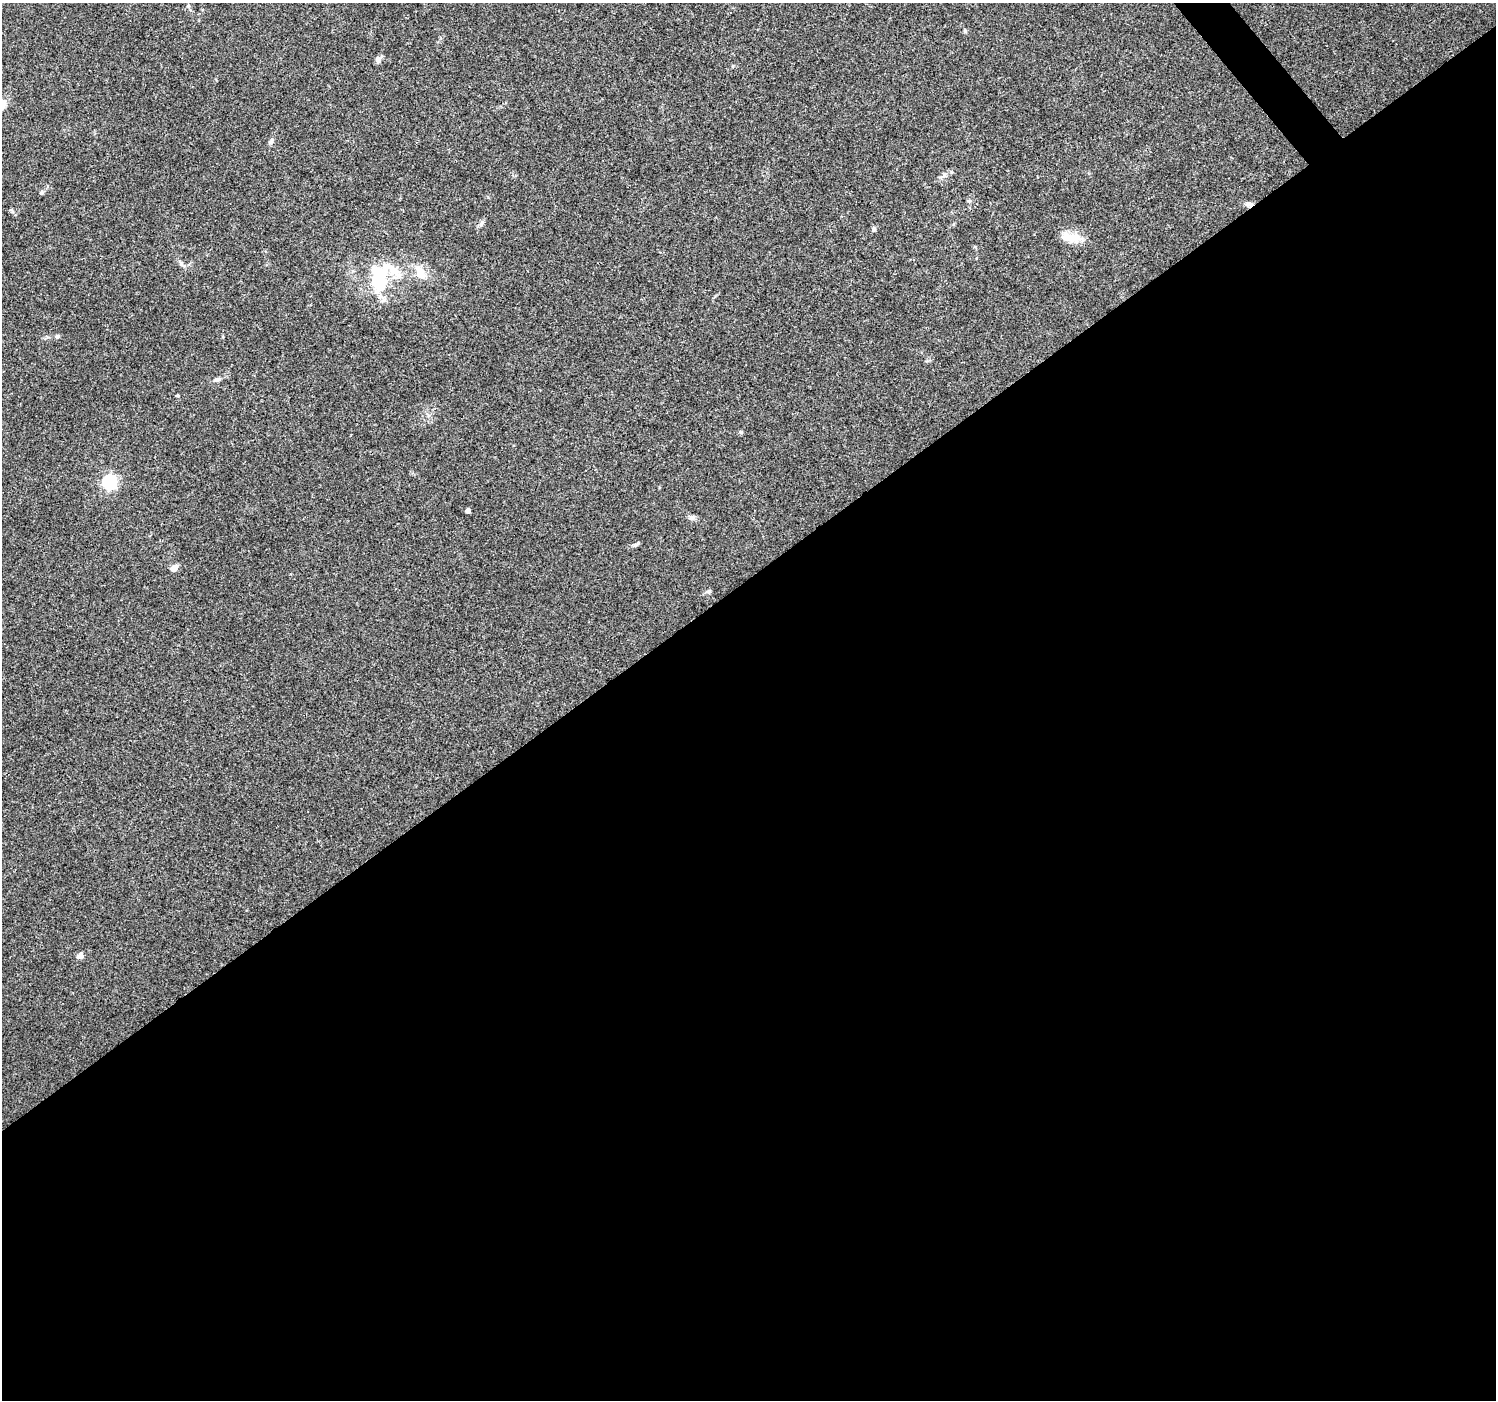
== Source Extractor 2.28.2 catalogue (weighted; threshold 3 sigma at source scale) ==
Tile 15 of 4 x 4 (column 3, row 4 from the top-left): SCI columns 2991-4484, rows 137-1534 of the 5984 x 5930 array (HDU 1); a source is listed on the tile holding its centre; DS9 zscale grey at full resolution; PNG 1498 x 1402 px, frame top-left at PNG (2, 3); no overlay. Shown black and unused: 59% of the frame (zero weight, under 3 of 4 exposures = <1% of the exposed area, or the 3 px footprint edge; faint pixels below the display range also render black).
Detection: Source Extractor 2.28.2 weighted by HDU 2 'WHT'; one run over the whole footprint, this tile lists its part. Background 0.0621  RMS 0.004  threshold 0.0182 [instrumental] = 3 sigma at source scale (4.5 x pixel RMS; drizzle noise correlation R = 1.50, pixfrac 1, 0.0396/0.0396 arcsec/px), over >= 5 px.
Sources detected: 27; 5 inside a brighter object's white glare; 1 cosmic-ray / hot-pixel residue — not listed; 1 inside a brighter listed object's ellipse — not listed separately; the other 20 listed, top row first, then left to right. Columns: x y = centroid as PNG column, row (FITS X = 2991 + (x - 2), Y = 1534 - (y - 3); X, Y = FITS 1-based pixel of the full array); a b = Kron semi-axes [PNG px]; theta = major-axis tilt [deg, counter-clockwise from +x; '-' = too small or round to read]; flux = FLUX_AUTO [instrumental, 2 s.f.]
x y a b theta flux
378 59 8 6 78 1.6
2 105 16 10 69 3.8
271 141 9 5 69 0.93
944 175 7 5 48 1
42 192 6 5 - 0.73
969 201 5 5 - 0.62
481 223 9 4 81 0.85
874 229 7 6 - 0.81
1073 237 19 14 -15 6.2
181 263 8 6 -76 0.97
382 273 44 24 12 23
57 336 6 4 0 0.61
217 380 8 5 10 1.1
178 395 4 4 - 0.5
109 482 6 6 - 81
468 510 4 4 - 1.7
692 517 9 5 26 0.95
635 545 7 4 18 0.72
174 568 8 6 41 2.7
80 956 7 7 - 1.6
Isophote crosses this tile's border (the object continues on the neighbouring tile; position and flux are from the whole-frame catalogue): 1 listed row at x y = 2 105
Unlisted compact peaks at least as high as the median listed source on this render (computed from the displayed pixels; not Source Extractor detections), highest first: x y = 709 591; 965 31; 741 432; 12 211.